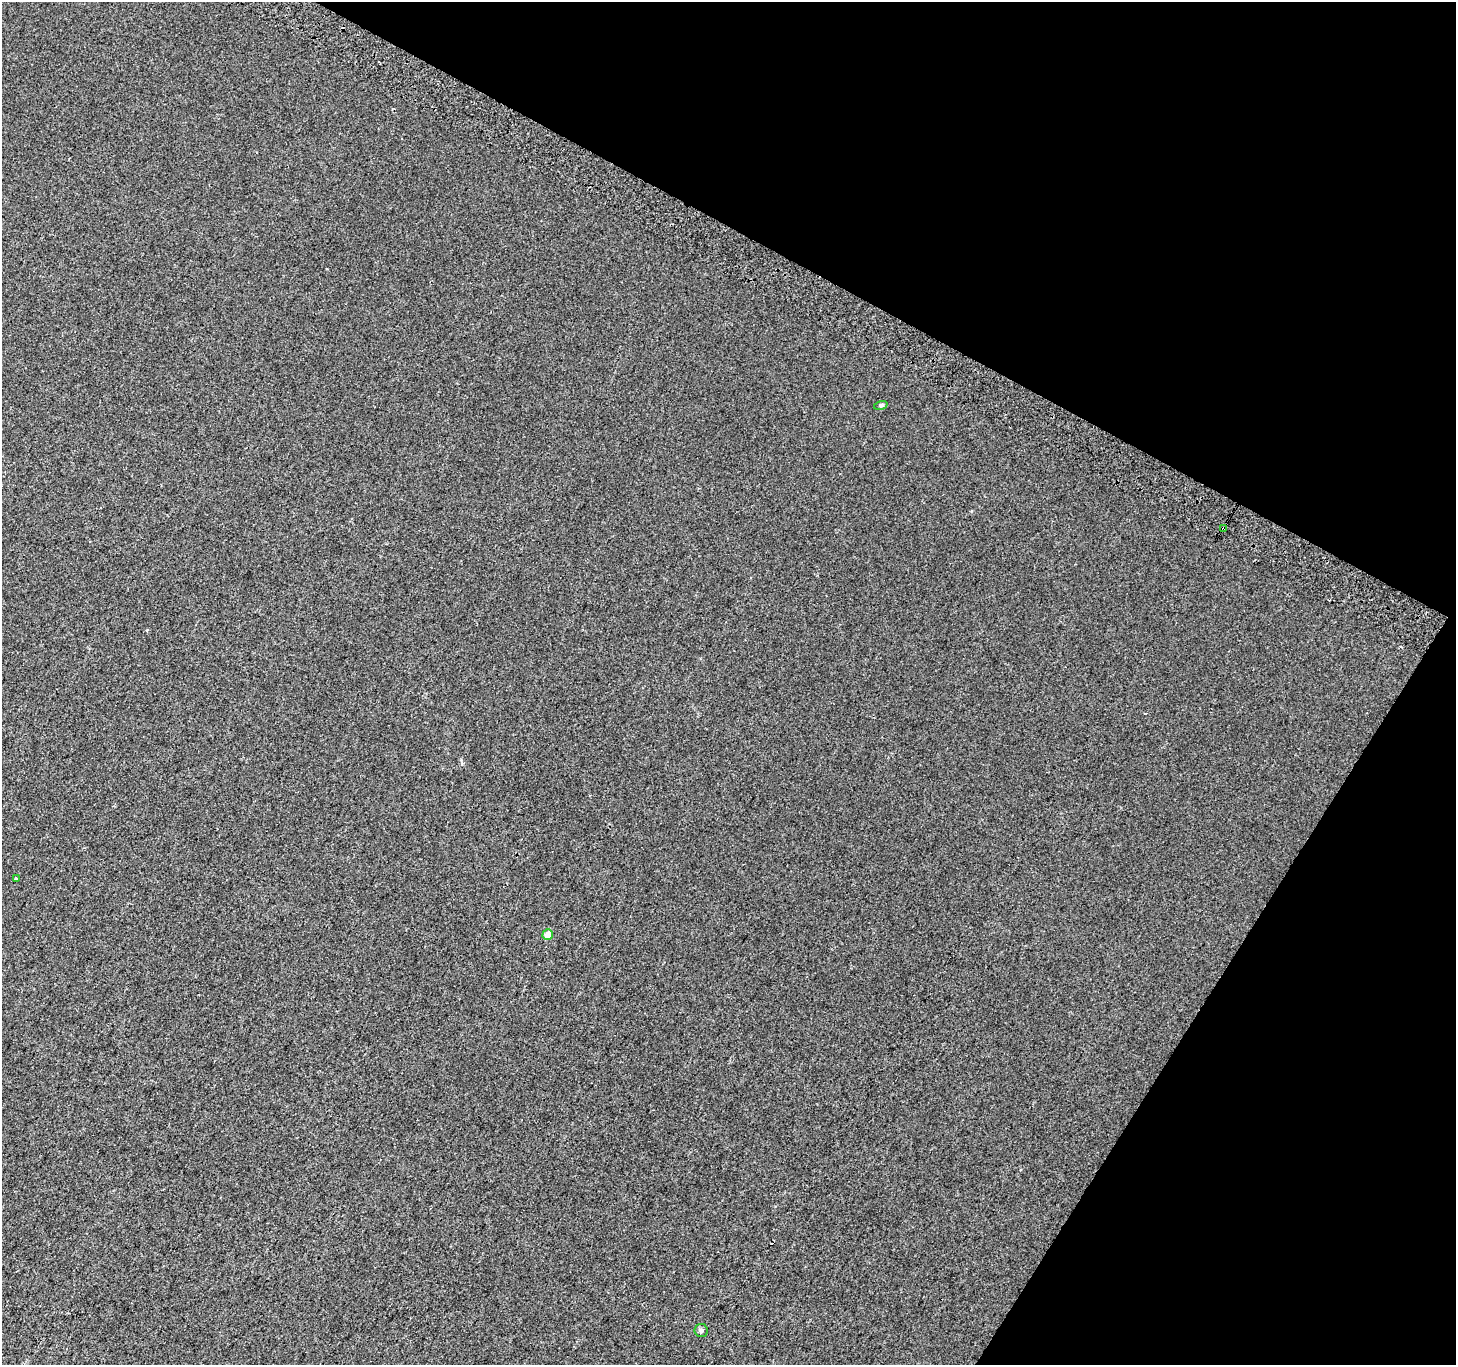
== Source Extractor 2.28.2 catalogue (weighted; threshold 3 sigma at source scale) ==
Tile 8 of 4 x 4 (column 4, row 2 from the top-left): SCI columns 4393-5846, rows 3024-4386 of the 5868 x 5981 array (HDU 1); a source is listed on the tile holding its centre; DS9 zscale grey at full resolution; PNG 1458 x 1367 px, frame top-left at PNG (2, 2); each listed source drawn as its Kron ellipse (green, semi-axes under 4 px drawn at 4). Shown black and unused: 27% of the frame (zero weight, under 2 of 3 exposures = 2% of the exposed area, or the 3 px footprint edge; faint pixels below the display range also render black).
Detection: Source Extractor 2.28.2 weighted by HDU 2 'WHT'; one run over the whole footprint, this tile lists its part. Background 0.00199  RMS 0.0054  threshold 0.0244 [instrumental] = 3 sigma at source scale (4.5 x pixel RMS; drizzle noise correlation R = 1.50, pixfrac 1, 0.0396/0.0396 arcsec/px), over >= 5 px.
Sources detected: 7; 2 cosmic-ray / hot-pixel residue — neither listed nor drawn; the other 5 listed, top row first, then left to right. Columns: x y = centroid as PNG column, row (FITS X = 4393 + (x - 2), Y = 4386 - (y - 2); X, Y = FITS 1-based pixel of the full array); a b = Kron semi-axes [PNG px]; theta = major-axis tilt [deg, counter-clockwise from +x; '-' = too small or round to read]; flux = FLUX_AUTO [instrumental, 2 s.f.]
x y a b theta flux
881 405 7 4 19 0.77
1223 529 3 3 - 22
16 878 3 3 - 0.84
548 935 5 5 - 5.7
701 1330 6 6 - 1.2
Overlapping masked pixels (flux is a lower limit): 1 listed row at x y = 1223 529